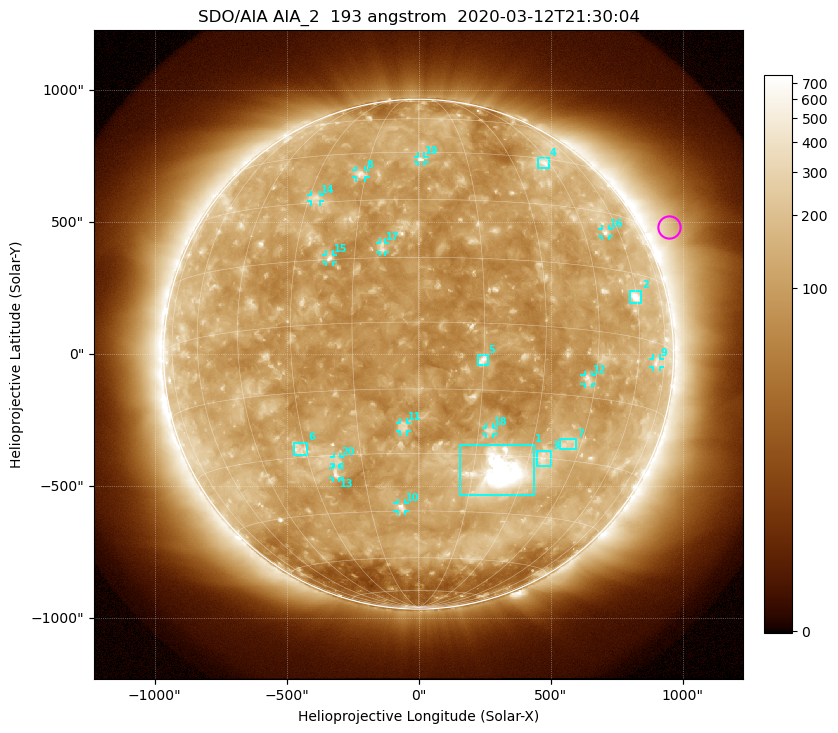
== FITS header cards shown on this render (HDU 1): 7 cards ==
TELESCOP= 'SDO/AIA'
INSTRUME= 'AIA_2'
WAVELNTH=                  193
WAVEUNIT= 'angstrom'
DATE-OBS= '2020-03-12T21:30:04.85'
CTYPE1  = 'HPLN-TAN'
CTYPE2  = 'HPLT-TAN'

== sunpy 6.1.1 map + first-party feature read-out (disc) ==
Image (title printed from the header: SDO/AIA AIA_2  193 angstrom  2020-03-12T21:30:04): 1024 x 1024 px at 2.4 arcsec/px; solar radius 966 arcsec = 402 px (full disc in frame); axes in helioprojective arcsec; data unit not stated in the header (colour bar unlabelled)
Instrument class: DISC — disc imager (sunpy class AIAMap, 193 A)
Bright regions (active regions / flare kernels): reference = the median radial profile (limb darkening/brightening removed); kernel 9 px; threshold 5 sigma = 171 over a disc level ~108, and >= 1.15x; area >= 12 px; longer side >= 10 px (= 24 arcsec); searched inside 0.97 R_sun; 20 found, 20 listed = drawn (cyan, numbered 1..; 13 of them under ~33 arcsec drawn as corner ticks so the feature stays visible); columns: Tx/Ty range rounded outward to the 5 arcsec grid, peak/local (2 s.f.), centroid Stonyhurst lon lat
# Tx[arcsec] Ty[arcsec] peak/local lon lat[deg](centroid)
1 155..440 -535..-340 18 +23 -34
2 800..845 195..240 7.9 +60 +9
3 445..505 -425..-365 4.1 +34 -30
4 450..495 705..745 4 +43 +43
5 225..265 -40..-5 6.8 +15 -8
6 -475..-420 -385..-335 3.5 -32 -28
7 535..600 -360..-320 3.1 +41 -26
8 -235..-200 670..695 4.2 -17 +38
9 885..915 -50..-15 3.1 +69 -5
10 -80..-50 -595..-565 4.4 -5 -44
11 -70..-40 -295..-260 3.9 -4 -24
12 625..655 -115..-80 3.9 +43 -11
13 -325..-300 -470..-430 4 -23 -34
14 -410..-375 575..605 3.3 -28 +31
15 -350..-325 350..380 5.1 -21 +15
16 695..720 445..475 3.7 +53 +24
17 -150..-125 385..425 3.7 -8 +18
18 255..285 -305..-275 3.4 +18 -24
19 -5..25 730..750 3.4 +1 +43
20 -320..-295 -415..-390 3.2 -22 -31
Off-limb structures (1.02-1.3 R_sun): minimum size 162 px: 4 found; the strongest spans PA ~270..315 deg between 1.02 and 1.3 R_sun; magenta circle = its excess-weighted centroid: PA ~295 deg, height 1.1 R_sun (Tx ~950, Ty ~485 arcsec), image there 2.5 x the reference